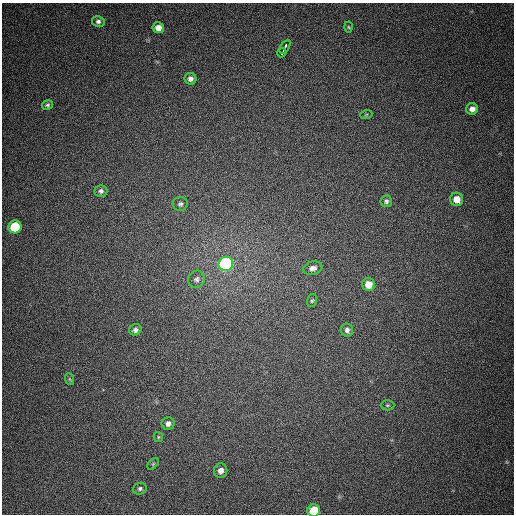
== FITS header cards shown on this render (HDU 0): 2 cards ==
NAXIS1  =                  512
NAXIS2  =                  512

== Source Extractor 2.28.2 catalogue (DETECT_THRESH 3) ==
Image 512 x 512 px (HDU 0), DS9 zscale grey, 1 PNG px = 1 image px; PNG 516 x 516 px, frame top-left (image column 1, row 512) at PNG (2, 3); each listed source drawn as its Kron ellipse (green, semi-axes under 4 px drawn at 4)
Background 376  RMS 9.1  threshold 27.3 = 3 sigma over >= 5 px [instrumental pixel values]
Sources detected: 29; all 29 listed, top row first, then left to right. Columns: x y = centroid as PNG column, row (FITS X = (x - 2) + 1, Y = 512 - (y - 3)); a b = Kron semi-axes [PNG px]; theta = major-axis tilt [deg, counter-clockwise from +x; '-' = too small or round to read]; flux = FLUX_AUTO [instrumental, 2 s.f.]
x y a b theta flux
98 21 6 5 - 1700
348 27 5 3 - 590
158 28 6 5 - 4300
285 47 8 3 59 8400
282 53 5 3 - 6200
190 79 6 5 - 2200
47 105 5 4 - 1300
472 109 6 6 - 3200
366 115 6 3 19 680
101 191 6 6 - 1600
457 199 7 6 - 6800
386 201 6 5 - 1600
180 204 7 7 - 1600
15 227 7 6 - 29000
226 264 7 7 - 120000
313 268 10 6 14 3100
197 279 9 8 - 2100
369 284 6 6 - 8000
312 301 6 5 - 990
135 330 6 5 - 1900
347 330 6 6 - 1900
69 379 6 4 -70 840
388 405 7 5 1 990
168 424 6 6 - 2400
158 437 5 4 - 730
153 464 7 4 46 890
221 471 7 6 - 3700
140 489 7 6 - 1500
314 511 6 6 - 18000
At the frame edge (FLAGS 8, measured only in part): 1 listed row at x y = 314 511